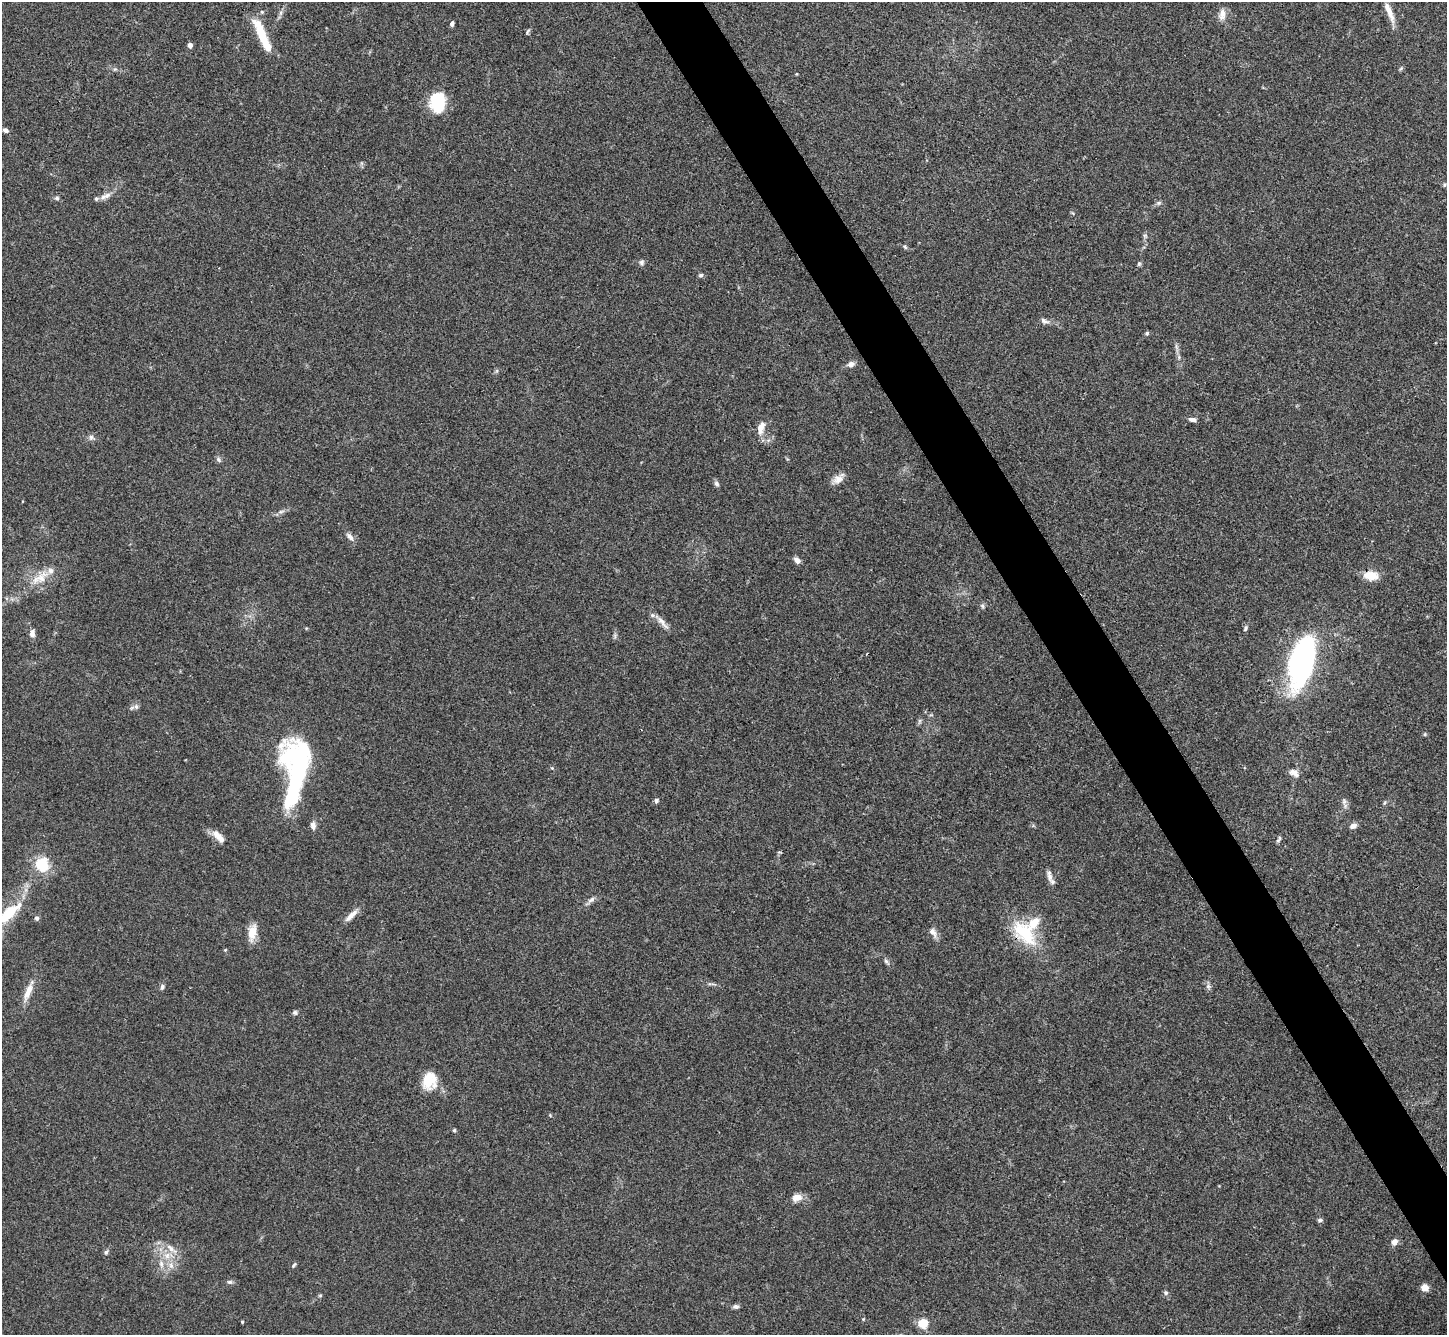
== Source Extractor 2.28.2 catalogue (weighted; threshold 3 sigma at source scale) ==
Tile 6 of 4 x 4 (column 2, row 2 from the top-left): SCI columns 1448-2892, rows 2819-4151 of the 5785 x 5776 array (HDU 1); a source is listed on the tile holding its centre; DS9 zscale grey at full resolution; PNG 1449 x 1337 px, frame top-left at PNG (2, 2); no overlay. Shown black and unused: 4% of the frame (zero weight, under 3 of 4 exposures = <1% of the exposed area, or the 3 px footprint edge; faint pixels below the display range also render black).
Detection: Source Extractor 2.28.2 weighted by HDU 2 'WHT'; one run over the whole footprint, this tile lists its part. Background 0.0707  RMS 0.0055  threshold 0.0248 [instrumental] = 3 sigma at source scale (4.5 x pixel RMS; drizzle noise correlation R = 1.50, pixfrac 1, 0.05/0.05 arcsec/px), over >= 5 px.
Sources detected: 99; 3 inside a brighter object's white glare — not listed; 5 inside a brighter listed object's ellipse — not listed separately; the other 91 listed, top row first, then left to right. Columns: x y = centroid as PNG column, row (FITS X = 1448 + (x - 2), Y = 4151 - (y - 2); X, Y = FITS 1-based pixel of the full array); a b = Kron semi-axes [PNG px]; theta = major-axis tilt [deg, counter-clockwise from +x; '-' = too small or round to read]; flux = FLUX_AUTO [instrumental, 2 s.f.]
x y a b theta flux
1389 12 34 8 -68 8.2
280 13 7 4 71 1.3
1222 14 17 9 80 4.3
452 24 5 4 - 1.6
528 31 9 3 60 0.84
261 33 36 10 -68 18
190 45 4 4 - 3.8
1401 69 6 4 44 0.82
797 74 4 3 - 0.44
438 103 19 14 -87 28
5 130 7 5 -33 2
1444 185 6 4 -85 0.8
105 196 17 6 23 3.4
57 198 6 5 - 1.2
1159 203 7 5 20 1.2
1145 236 6 5 - 1
905 247 7 4 -46 0.89
642 262 8 6 88 1.4
1139 264 6 5 - 0.93
701 275 6 5 - 1
1044 321 13 7 -22 2.1
1147 333 6 5 - 0.87
1176 347 14 3 -77 1.8
851 364 10 7 11 2.4
496 371 7 4 71 0.83
1192 419 9 5 -6 2
761 428 19 9 75 5.4
91 437 8 6 76 1.6
218 460 8 6 -51 1.3
838 479 16 9 29 4.3
716 484 8 6 -67 1.5
281 512 10 4 11 1.6
350 537 13 6 -48 2.6
797 560 8 6 -42 2.7
1371 575 17 10 -7 8.4
40 577 30 14 37 12
982 606 7 5 -68 1.1
662 622 28 6 -48 4.1
1245 628 8 5 64 1.1
32 633 10 7 88 2.6
615 636 9 4 83 1.1
1301 663 47 20 76 130
136 707 8 6 -89 1.8
919 721 9 4 81 1
1425 734 5 5 - 0.71
297 754 41 32 9 55
552 768 4 4 - 0.54
1294 773 13 8 -29 3.5
656 801 6 6 - 1.4
1344 802 12 7 88 2.3
1385 802 7 3 71 0.71
313 825 10 7 -88 2.5
1353 826 10 7 27 2.4
218 836 20 8 -47 5.3
1279 839 10 4 62 1.2
42 864 13 11 -78 20
1049 876 18 6 -78 3.1
591 900 16 6 42 2.5
9 913 41 14 42 21
351 915 22 6 44 4.3
37 918 6 6 - 1.2
252 932 20 9 81 7.7
1024 932 40 21 -46 28
933 933 16 8 -58 3.1
225 950 4 3 - 0.49
886 962 10 5 -53 1.4
711 984 14 3 -7 1.4
1208 986 6 6 - 1.4
162 987 7 5 74 1.4
28 992 25 8 67 6.9
295 1012 6 6 - 1.2
429 1081 20 17 76 14
550 1115 4 3 - 0.51
454 1130 5 4 - 0.78
797 1197 12 9 18 5
1320 1220 7 5 1 1.1
1394 1242 8 7 - 3.4
171 1249 22 7 -40 5.1
106 1252 6 5 - 1.1
167 1255 10 8 -79 4.7
161 1264 11 6 -82 3
171 1265 11 6 -74 3.1
294 1265 8 3 51 0.82
229 1282 7 5 -1 1.3
1425 1287 8 7 - 3.7
1166 1293 7 5 -76 1.2
320 1295 6 4 1 0.66
736 1306 8 6 -6 1.5
863 1319 4 4 - 0.49
242 1322 3 3 - 0.66
923 1323 5 5 - 37
Overlapping masked pixels (flux is a lower limit): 2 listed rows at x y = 1371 575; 1024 932
Isophote crosses this tile's border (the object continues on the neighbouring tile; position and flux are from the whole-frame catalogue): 1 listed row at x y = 9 913